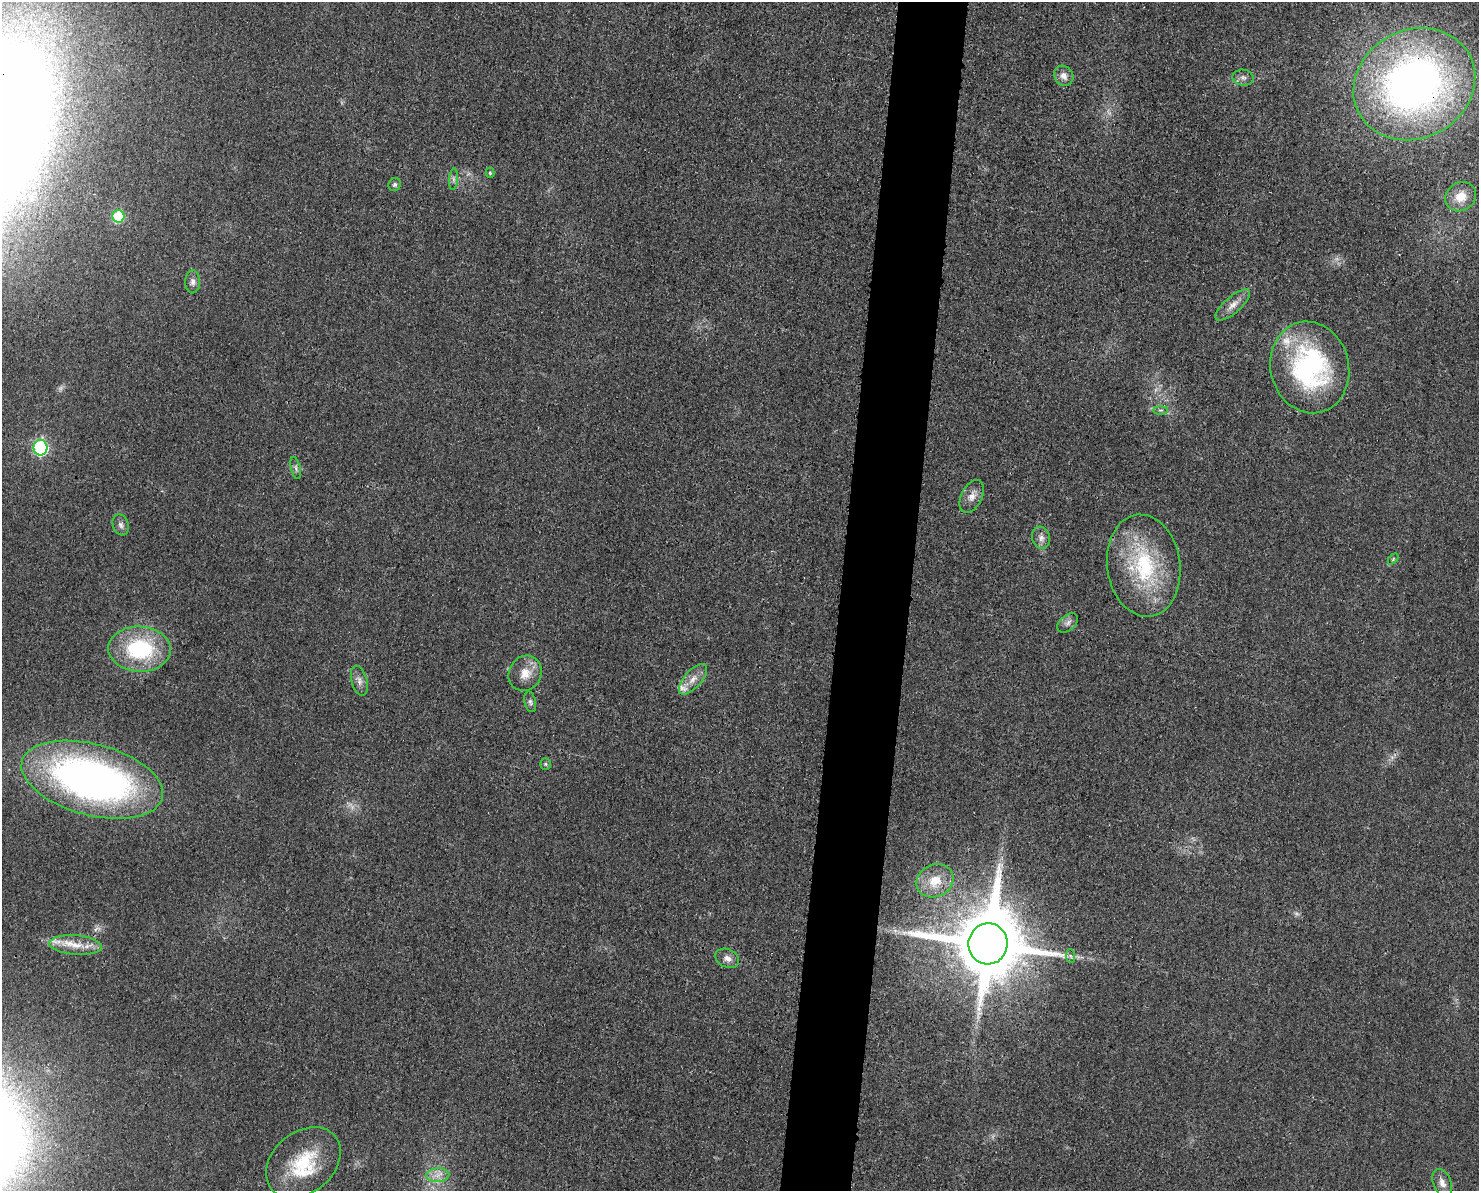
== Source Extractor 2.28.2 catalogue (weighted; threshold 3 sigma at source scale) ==
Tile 5 of 3 x 4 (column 2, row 2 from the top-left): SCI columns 1608-3084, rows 2393-3581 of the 4804 x 4790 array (HDU 1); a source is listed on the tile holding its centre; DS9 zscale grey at full resolution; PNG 1481 x 1193 px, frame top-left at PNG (2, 2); each listed source drawn as its Kron ellipse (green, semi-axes under 4 px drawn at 4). Shown black and unused: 5% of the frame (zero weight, under 3 of 4 exposures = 2% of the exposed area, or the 3 px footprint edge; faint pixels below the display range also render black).
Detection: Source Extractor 2.28.2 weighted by HDU 2 'WHT'; one run over the whole footprint, this tile lists its part. Background 0.0257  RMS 0.006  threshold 0.0271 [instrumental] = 3 sigma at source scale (4.5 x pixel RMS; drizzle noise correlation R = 1.50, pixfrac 1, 0.05/0.05 arcsec/px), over >= 5 px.
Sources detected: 42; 3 too faint to see at this stretch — neither listed nor drawn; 4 inside a brighter listed object's ellipse — not listed separately; the other 35 listed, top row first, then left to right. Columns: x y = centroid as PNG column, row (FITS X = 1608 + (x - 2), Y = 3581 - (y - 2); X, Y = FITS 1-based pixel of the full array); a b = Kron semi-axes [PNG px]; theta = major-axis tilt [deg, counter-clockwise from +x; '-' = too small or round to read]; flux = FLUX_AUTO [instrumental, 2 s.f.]
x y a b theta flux
1064 76 10 9 - 4.4
1243 78 10 8 -10 2.7
1414 84 62 54 28 350
490 173 5 4 - 0.89
454 179 11 4 86 1.7
395 185 6 6 - 1.5
1461 197 16 14 35 11
118 216 6 6 - 30
193 282 11 7 -89 2.6
1233 305 21 8 41 5.6
1310 367 46 39 -76 110
1160 410 7 4 0 1.1
40 448 8 7 - 81
296 468 11 4 -77 1.8
972 496 18 10 62 5.8
121 525 11 8 -71 2.5
1041 538 11 9 -72 3.5
1393 559 6 4 47 0.72
1144 566 51 36 -82 62
1068 623 12 7 40 2.7
140 649 31 22 -3 57
525 673 18 16 62 9.6
693 679 19 8 49 6.3
359 681 15 7 -75 3.6
530 702 10 6 -78 1.9
545 764 5 5 - 0.98
92 780 72 35 -15 320
935 881 19 16 25 13
988 944 20 19 - 7000
76 945 26 9 -5 11
1070 956 7 4 -87 1.1
727 958 12 9 -25 4
303 1163 41 30 40 39
438 1175 11 7 4 4.7
1442 1183 14 9 -68 4.6
Overlapping masked pixels (flux is a lower limit): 2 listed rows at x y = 1414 84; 988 944